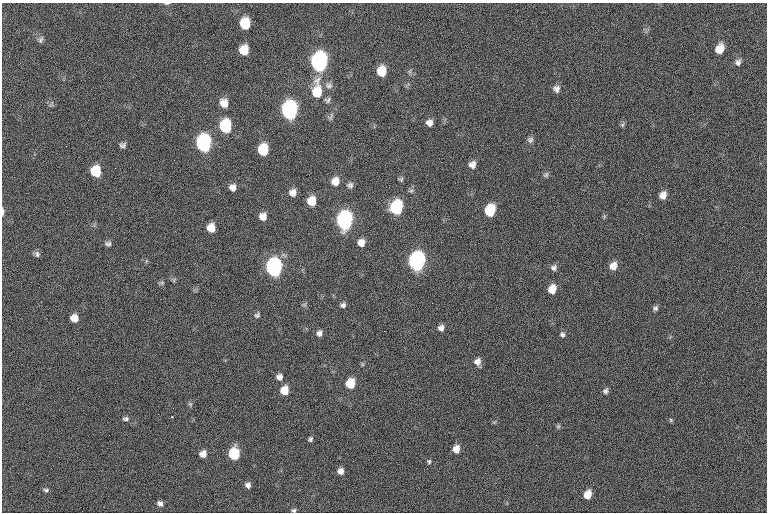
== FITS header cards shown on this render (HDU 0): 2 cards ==
NAXIS1  =                 765  / length of data axis 1
NAXIS2  =                 510  / length of data axis 2

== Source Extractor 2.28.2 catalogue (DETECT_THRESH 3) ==
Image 765 x 510 px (HDU 0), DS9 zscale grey, 1 PNG px = 1 image px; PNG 769 x 514 px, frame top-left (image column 1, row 510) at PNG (2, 3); no overlay
Background 69.7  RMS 14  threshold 43.2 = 3 sigma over >= 5 px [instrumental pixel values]
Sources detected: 77; all 77 listed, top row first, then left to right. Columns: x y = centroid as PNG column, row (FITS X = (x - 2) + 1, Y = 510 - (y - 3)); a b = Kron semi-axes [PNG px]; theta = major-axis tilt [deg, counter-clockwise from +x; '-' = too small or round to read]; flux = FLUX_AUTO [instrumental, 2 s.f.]
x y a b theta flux
167 3 8 3 1 1600
245 23 10 8 88 26000
41 40 9 5 64 2200
719 49 9 7 61 13000
244 50 9 8 - 16000
319 62 11 9 84 360000
738 62 9 7 66 3600
382 71 9 8 - 18000
329 85 10 9 - 4100
556 89 9 8 - 4300
317 91 19 11 88 27000
327 100 7 7 - 2600
224 103 9 8 - 9900
289 110 10 9 - 330000
331 117 10 4 64 2500
429 123 7 7 - 4600
622 125 6 5 - 1700
225 126 9 8 - 64000
530 140 8 8 - 2800
204 143 10 8 -85 240000
123 145 6 5 - 2700
263 150 9 8 - 39000
472 165 7 6 - 5400
96 171 9 8 - 32000
546 175 7 6 - 2100
401 179 7 5 0 1500
335 181 8 8 - 9100
350 185 7 7 - 2800
232 187 7 7 - 4900
293 192 8 7 - 5700
663 195 8 7 - 6600
312 201 8 7 - 16000
396 207 9 8 - 110000
490 210 9 7 72 46000
2 212 10 3 89 2700
263 216 7 7 - 7600
345 221 10 8 82 360000
211 228 7 7 - 12000
361 243 8 7 - 7300
108 244 8 6 -3 2600
37 254 9 6 -80 2700
417 261 10 8 77 420000
613 266 9 8 - 9400
274 267 9 8 - 360000
554 268 8 7 - 3300
162 283 7 5 7 1600
552 289 8 7 - 15000
343 305 6 6 - 2700
655 308 8 6 46 2600
257 315 8 6 54 2200
74 318 7 7 - 9300
441 328 7 6 - 4500
384 331 2 2 - 5400
319 333 7 6 - 3600
562 335 7 6 - 2700
477 361 8 7 - 5900
362 364 6 4 -71 1200
279 377 7 7 - 4600
350 383 7 7 - 27000
284 390 7 6 - 16000
605 391 7 6 - 2900
190 404 6 4 -42 1500
172 417 2 2 - 690
126 419 8 6 -1 2500
671 420 5 5 - 1300
558 426 6 5 - 1500
310 439 6 5 - 2000
456 449 7 6 - 9900
203 454 7 6 - 7000
234 454 8 7 - 60000
429 461 6 5 - 1600
340 471 6 6 - 6200
248 485 7 6 - 3800
46 490 8 5 -1 2000
587 495 7 6 - 15000
160 503 7 6 - 3800
294 510 6 5 - 1900
At the frame edge (FLAGS 8, measured only in part): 3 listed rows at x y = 167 3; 2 212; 294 510